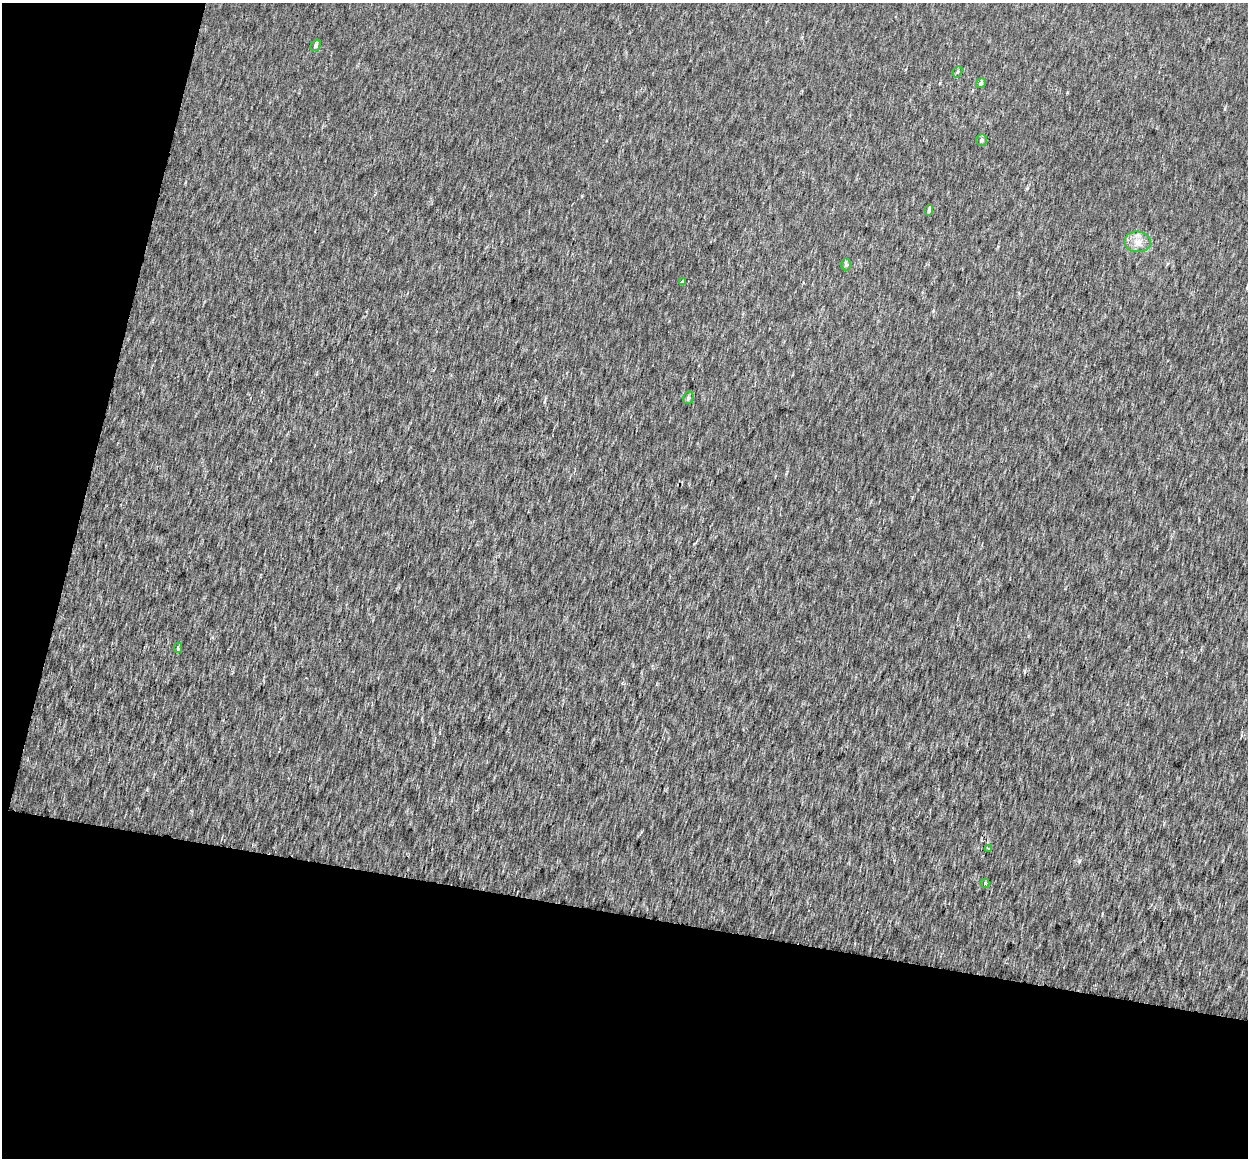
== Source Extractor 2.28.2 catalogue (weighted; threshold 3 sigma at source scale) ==
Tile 3 of 2 x 2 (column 1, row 2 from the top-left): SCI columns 1-1246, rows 131-1286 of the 2503 x 2587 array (HDU 1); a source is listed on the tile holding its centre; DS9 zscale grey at full resolution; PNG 1250 x 1160 px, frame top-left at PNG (2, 3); each listed source drawn as its Kron ellipse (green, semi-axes under 4 px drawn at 4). Shown black and unused: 27% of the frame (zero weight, under 2 of 3 exposures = <1% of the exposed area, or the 3 px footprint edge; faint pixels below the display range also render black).
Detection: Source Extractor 2.28.2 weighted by HDU 2 'WHT'; one run over the whole footprint, this tile lists its part. Background 0.00127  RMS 0.0052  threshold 0.0235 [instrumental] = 3 sigma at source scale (4.5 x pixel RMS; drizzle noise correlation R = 1.50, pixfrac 1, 0.0396/0.0396 arcsec/px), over >= 5 px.
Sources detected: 12; all 12 listed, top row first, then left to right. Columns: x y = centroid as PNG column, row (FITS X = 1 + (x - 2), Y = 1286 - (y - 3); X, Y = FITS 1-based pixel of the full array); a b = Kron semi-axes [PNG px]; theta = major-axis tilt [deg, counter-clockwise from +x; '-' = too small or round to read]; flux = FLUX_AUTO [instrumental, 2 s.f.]
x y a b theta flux
316 45 6 4 57 1.2
957 72 6 4 61 0.84
981 83 5 4 - 1.3
981 140 6 5 - 1.1
929 210 5 4 - 1.1
1138 242 13 10 -5 5
846 264 6 5 - 1.2
682 281 3 3 - 3.3
688 398 6 5 - 1.5
178 648 5 3 - 1.1
989 849 3 2 - 0.57
985 883 4 4 - 0.83
Unlisted compact peaks at least as high as the median listed source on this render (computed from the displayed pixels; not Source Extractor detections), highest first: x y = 1079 861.